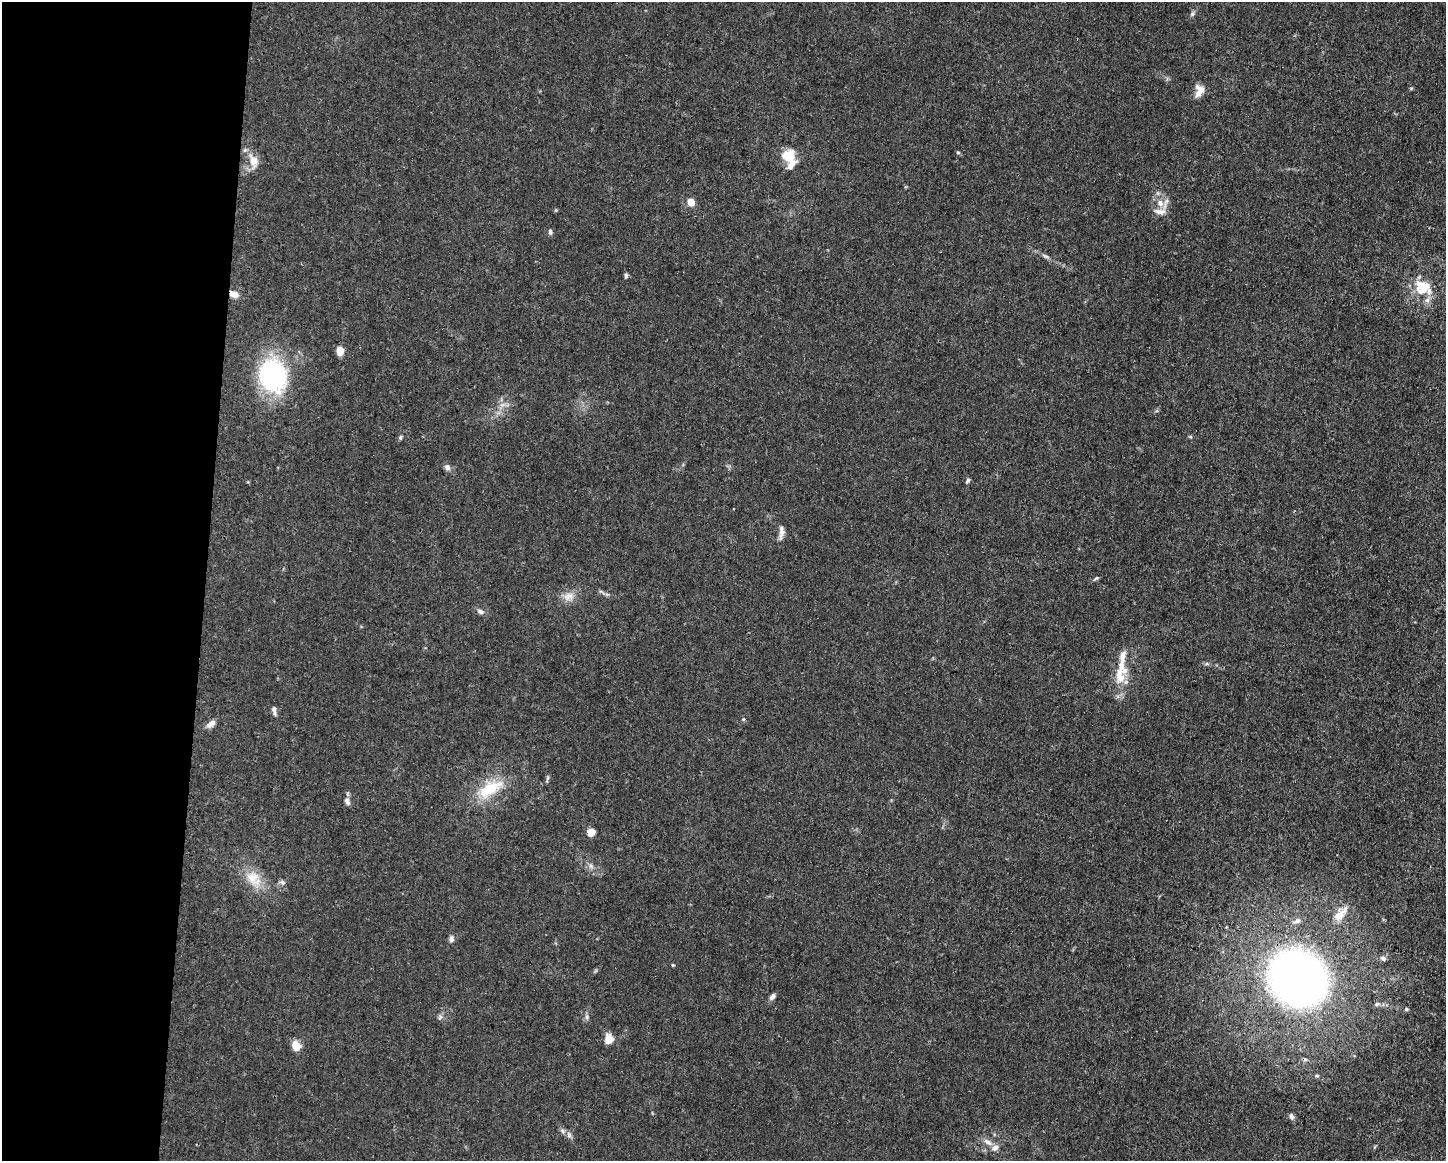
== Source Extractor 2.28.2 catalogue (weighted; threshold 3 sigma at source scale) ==
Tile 4 of 3 x 4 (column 1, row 2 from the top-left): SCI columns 112-1555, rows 2320-3478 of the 4666 x 4638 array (HDU 1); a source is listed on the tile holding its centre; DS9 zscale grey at full resolution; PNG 1448 x 1163 px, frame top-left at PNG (2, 2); no overlay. Shown black and unused: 14% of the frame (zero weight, under 3 of 4 exposures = <1% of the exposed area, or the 3 px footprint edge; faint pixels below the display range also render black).
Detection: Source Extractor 2.28.2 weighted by HDU 2 'WHT'; one run over the whole footprint, this tile lists its part. Background 0.0154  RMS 0.0025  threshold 0.0113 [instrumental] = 3 sigma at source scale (4.5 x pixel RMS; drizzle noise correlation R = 1.50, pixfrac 1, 0.05/0.05 arcsec/px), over >= 5 px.
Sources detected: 57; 6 inside a brighter listed object's ellipse — not listed separately; the other 51 listed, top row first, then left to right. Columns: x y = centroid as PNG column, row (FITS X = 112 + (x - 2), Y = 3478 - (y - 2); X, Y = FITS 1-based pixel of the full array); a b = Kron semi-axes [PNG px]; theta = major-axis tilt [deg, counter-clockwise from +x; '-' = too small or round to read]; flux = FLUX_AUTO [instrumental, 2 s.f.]
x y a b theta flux
1192 14 8 5 60 0.57
1199 91 15 10 80 2.5
958 152 5 4 - 0.38
788 155 16 14 -3 5.6
253 161 21 12 -74 3.3
691 202 7 6 - 2.8
1160 203 12 8 -62 2.3
556 210 4 4 - 0.26
550 232 8 5 89 0.55
1045 256 11 4 -26 0.71
626 275 7 5 -89 0.43
1423 287 28 20 -31 7.4
234 294 10 7 -24 1.8
340 351 10 8 -90 1.9
272 375 25 21 -74 46
1190 436 6 4 0 0.3
401 437 6 4 51 0.42
447 467 7 7 - 1
968 480 6 4 51 0.44
781 532 19 6 85 1.4
1096 578 7 4 22 0.42
569 596 14 11 29 2.4
480 611 9 6 -33 0.79
1123 657 20 7 85 2
1207 664 6 4 -18 0.42
1120 678 14 12 46 3.3
274 711 13 5 -78 0.83
211 724 13 7 39 1.4
490 789 35 15 29 9.8
347 801 9 6 -66 0.98
591 832 5 5 - 5.7
591 866 7 5 -46 0.64
252 877 19 18 - 5.2
282 882 8 6 -12 0.7
1340 914 26 11 48 3.4
1297 921 11 6 29 1.1
451 939 9 6 84 0.85
1383 958 6 5 - 0.76
673 965 4 4 - 0.26
1298 978 46 40 -37 180
772 997 8 6 51 0.93
1377 1004 7 5 15 0.53
1406 1009 5 4 - 0.37
440 1017 9 5 63 0.63
587 1017 6 5 - 0.58
609 1039 8 7 - 3.5
296 1046 8 6 -66 4.6
1317 1076 5 5 - 0.4
1291 1116 8 5 -79 0.81
569 1135 8 6 -76 0.86
988 1142 12 7 -34 1.5
Overlapping masked pixels (flux is a lower limit): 2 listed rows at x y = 234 294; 1298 978